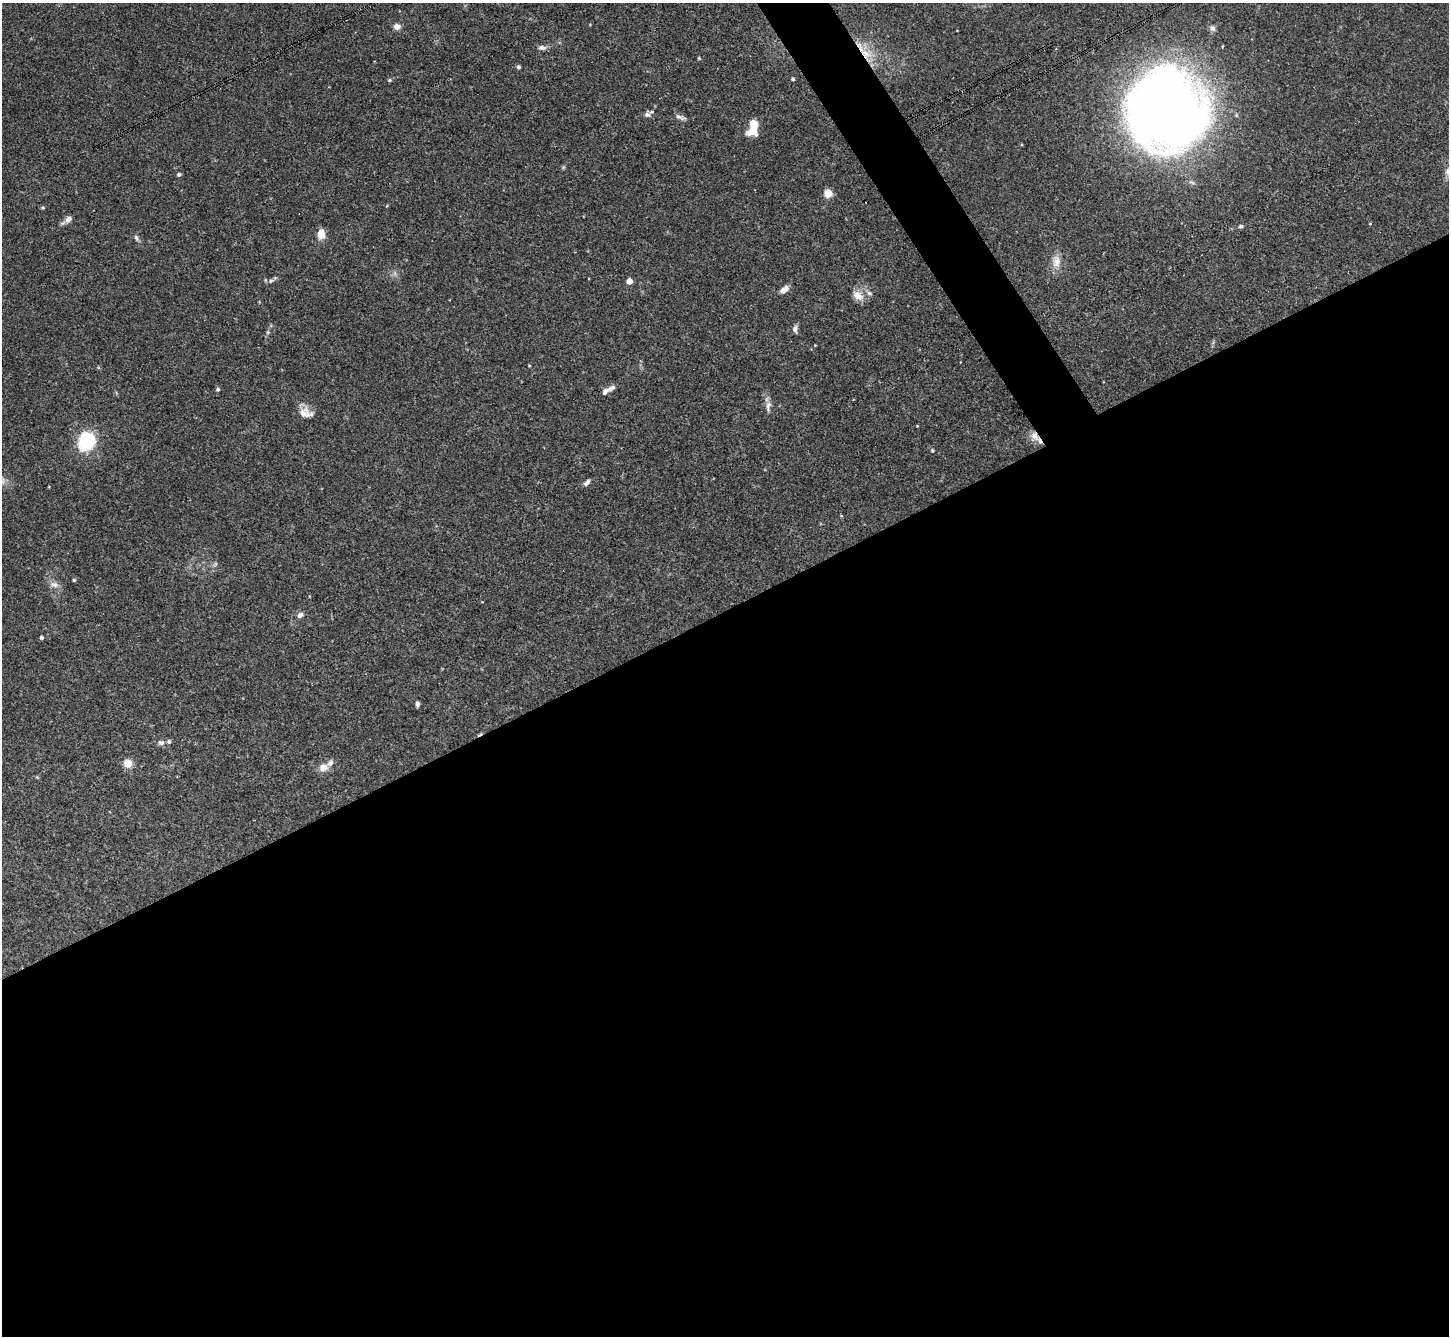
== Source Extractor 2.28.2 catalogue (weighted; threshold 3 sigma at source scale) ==
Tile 15 of 4 x 4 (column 3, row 4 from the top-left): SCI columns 2898-4344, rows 293-1626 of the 5792 x 5782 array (HDU 1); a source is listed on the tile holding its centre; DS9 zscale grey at full resolution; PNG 1451 x 1338 px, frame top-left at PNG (2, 3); no overlay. Shown black and unused: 56% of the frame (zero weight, under 3 of 4 exposures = <1% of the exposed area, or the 3 px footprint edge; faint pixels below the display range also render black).
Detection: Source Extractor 2.28.2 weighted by HDU 2 'WHT'; one run over the whole footprint, this tile lists its part. Background 0.11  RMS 0.0068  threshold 0.0307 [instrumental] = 3 sigma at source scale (4.5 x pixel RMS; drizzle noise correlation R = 1.50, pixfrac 1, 0.05/0.05 arcsec/px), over >= 5 px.
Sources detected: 57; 1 too faint to see at this stretch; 4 cosmic-ray / hot-pixel residue — not listed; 3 inside a brighter listed object's ellipse — not listed separately; the other 49 listed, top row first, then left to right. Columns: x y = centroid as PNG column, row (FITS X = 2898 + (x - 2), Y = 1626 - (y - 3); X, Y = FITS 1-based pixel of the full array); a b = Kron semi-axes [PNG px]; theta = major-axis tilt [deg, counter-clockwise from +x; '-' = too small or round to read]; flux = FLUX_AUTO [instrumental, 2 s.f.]
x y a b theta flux
397 26 9 7 -7 3.1
1212 28 9 7 -52 2.5
542 48 11 6 -4 2.6
865 54 24 16 -46 18
699 58 4 4 - 0.81
518 67 5 5 - 1.2
793 79 4 4 - 1.1
390 80 5 4 - 0.99
1166 110 62 60 -68 870
647 114 10 8 63 2.3
680 117 15 6 -20 2.6
753 130 13 10 45 13
1448 171 12 8 67 3.8
179 174 4 4 - 1.5
828 193 7 7 - 8.4
43 208 6 4 -2 0.8
68 219 10 7 50 3.5
1370 224 5 3 - 0.52
1241 226 6 4 10 1.4
321 234 9 7 -90 9.2
136 238 8 4 -65 1.7
1056 261 19 11 86 7.6
271 281 7 5 44 1.4
629 281 4 4 - 12
784 289 10 6 39 4.7
869 293 8 5 -16 1.8
858 295 14 9 -38 7.6
795 329 9 5 -89 2.7
268 332 5 5 - 1.1
529 365 4 2 - 0.5
218 389 4 4 - 1.4
606 391 17 6 33 4.3
768 406 16 6 83 3.7
306 413 18 12 -13 7.1
1034 436 14 11 -49 6.3
86 442 9 8 - 110
932 450 5 4 - 1.1
3 481 11 7 -90 3.2
587 482 9 5 47 2.4
841 516 4 4 - 0.58
74 580 4 4 - 0.87
54 584 14 7 -17 3.8
300 615 9 7 46 2.5
41 638 4 4 - 1.5
417 704 5 4 - 2.3
161 742 9 7 7 2.5
128 763 8 7 - 9.2
324 767 10 9 - 6.3
37 777 5 5 - 0.7
Overlapping masked pixels (flux is a lower limit): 2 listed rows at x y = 865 54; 1034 436
Isophote crosses this tile's border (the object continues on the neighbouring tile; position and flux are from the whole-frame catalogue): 1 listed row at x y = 1448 171